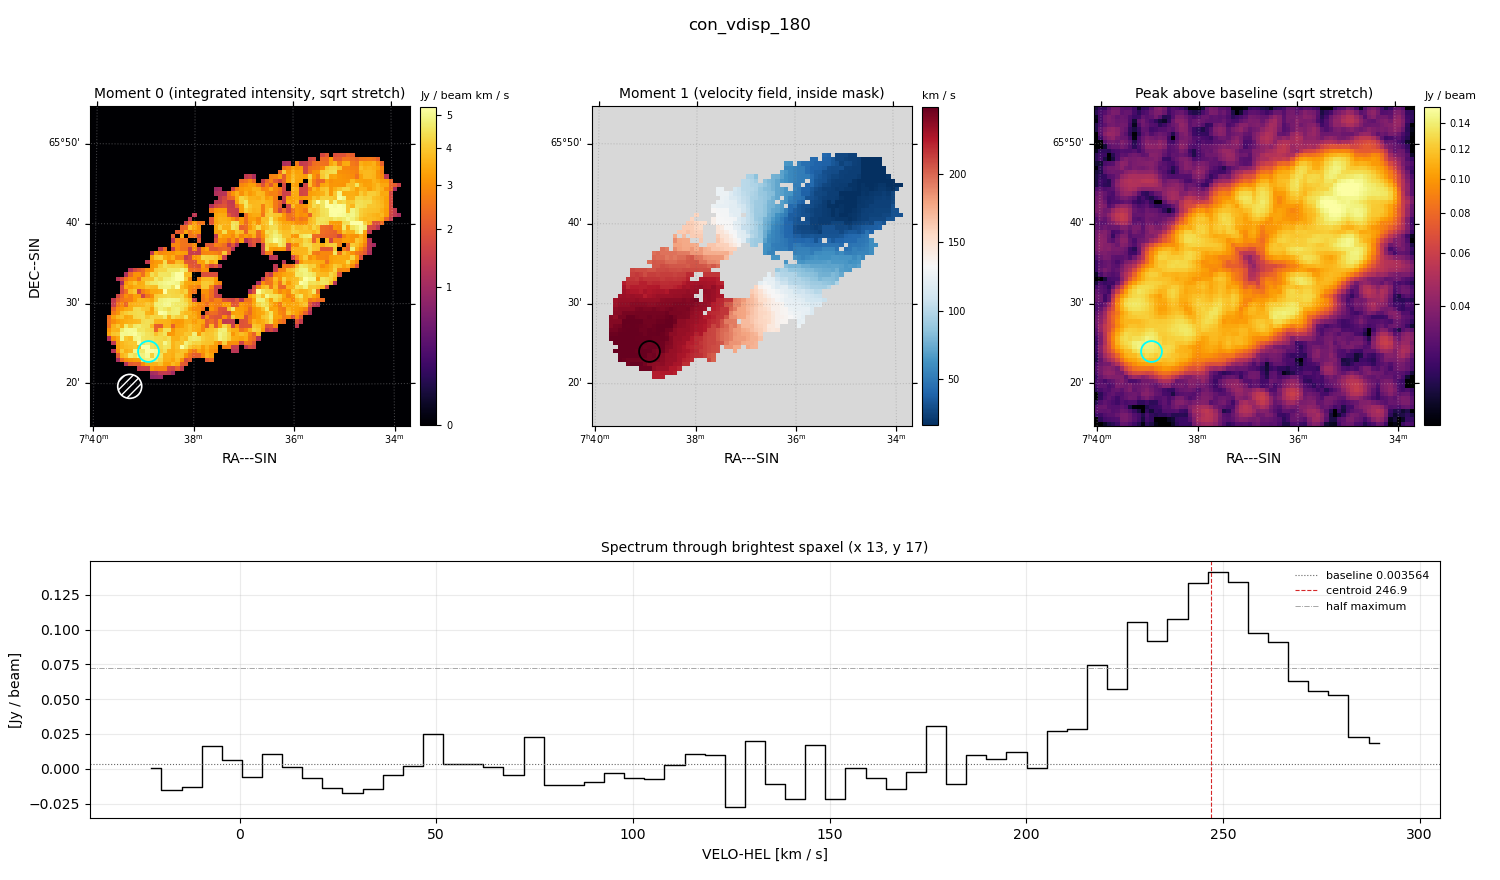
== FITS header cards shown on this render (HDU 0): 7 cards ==
OBJECT  = 'con_vdisp_180'
BUNIT   = 'JY/BEAM '           /
CTYPE1  = 'RA---SIN'           /
CTYPE2  = 'DEC--SIN'           /
CTYPE3  = 'VELO-HEL'           /
NAXIS3  =                   62 / length of data axis 3
CUNIT3  = 'km/s    '           /

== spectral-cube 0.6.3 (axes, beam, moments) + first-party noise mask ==
SpectralCube HDU 0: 62 channels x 75 x 75 spaxels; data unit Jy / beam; figure title: con_vdisp_180
Units: BUNIT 'JY/BEAM' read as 'Jy/beam' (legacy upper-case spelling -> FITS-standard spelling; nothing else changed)
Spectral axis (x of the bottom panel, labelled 'VELO-HEL [km / s]'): -22 .. 290 km / s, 62 channels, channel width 5.12 km / s
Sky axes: RA---SIN/DEC--SIN; field 40' x 40' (32 arcsec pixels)
Beam (drawn as the hatched ellipse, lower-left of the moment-0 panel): BMAJ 180 arcsec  BMIN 180 arcsec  BPA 0 deg
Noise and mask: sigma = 0.016 Jy / beam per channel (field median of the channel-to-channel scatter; agrees with the line-free scatter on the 3685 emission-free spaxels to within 5%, no correlation factor applied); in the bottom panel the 54 channels outside the line scatter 0.020 Jy / beam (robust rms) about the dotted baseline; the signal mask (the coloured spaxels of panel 2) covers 33% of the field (2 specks smaller than half a beam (17.9 px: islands under 18 px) dropped from it)
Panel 1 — Moment 0 (line voxels x channel width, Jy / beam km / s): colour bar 0 .. 5.28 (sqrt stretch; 0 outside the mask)
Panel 2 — Moment 1 (intensity-weighted velocity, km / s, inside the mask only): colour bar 16 .. 249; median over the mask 124
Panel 3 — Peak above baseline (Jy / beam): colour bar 0.0215 .. 0.153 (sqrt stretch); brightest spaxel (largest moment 0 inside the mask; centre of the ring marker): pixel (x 13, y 17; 0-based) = FK5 07h39m00s +65d24m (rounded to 10 s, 60 arcsec steps: no finer than the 32 arcsec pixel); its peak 0.138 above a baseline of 0.003564
Panel 4 — spectrum at that spaxel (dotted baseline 0.003564 Jy / beam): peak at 249 km / s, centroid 246.9 km / s (red dashed line; intensity-weighted over the run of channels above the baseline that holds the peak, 205 .. 292 km / s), W50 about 51 km / s across both peaks of a double-peaked profile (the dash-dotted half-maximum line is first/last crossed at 215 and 267 km / s, edge to edge); detected line 226 .. 267 km / s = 8 of 62 channels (13%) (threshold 4 sigma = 0.063 Jy / beam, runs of >= 3 channels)